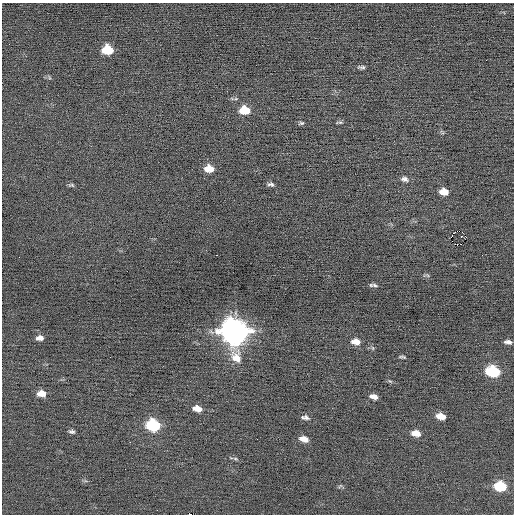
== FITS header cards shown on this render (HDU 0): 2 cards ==
NAXIS1  =                  512 / Axis length
NAXIS2  =                  512 / Axis length

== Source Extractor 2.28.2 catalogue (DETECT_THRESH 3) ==
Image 512 x 512 px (HDU 0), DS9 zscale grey, 1 PNG px = 1 image px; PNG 516 x 516 px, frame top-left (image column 1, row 512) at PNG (2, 3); no overlay
Background -0.0271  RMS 0.71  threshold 2.12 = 3 sigma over >= 5 px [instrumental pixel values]
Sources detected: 37; all 37 listed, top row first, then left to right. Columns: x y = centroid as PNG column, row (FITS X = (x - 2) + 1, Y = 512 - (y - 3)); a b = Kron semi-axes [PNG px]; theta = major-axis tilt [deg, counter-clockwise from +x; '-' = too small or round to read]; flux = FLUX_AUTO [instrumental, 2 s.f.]
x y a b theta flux
107 50 9 7 -7 1500
362 67 9 4 -4 110
245 110 9 7 -4 1000
339 122 10 3 -1 72
301 123 7 4 18 78
209 169 9 7 -3 640
405 179 9 7 -11 180
271 184 9 5 -13 120
71 185 8 4 -10 83
444 192 9 7 -7 470
452 236 2 2 - 39
455 244 3 2 - 170
461 244 2 2 - 26
217 255 3 2 - 370
19 257 2 2 - 43
375 285 10 4 -17 110
234 331 13 11 -63 52000
40 338 8 5 0 240
356 342 11 7 -8 380
508 342 7 4 -8 160
402 357 10 3 -9 76
493 371 10 7 -11 3600
390 381 7 4 -35 71
41 393 9 6 -5 450
374 396 9 5 -13 250
197 409 10 6 -14 430
441 416 8 5 -12 520
305 417 11 6 -10 170
153 425 9 7 -16 3800
72 432 7 5 -10 110
416 433 10 6 -10 460
304 439 9 5 -14 360
235 459 7 4 -9 82
340 486 7 3 37 60
500 486 9 6 -6 2300
157 510 2 2 - 31
189 514 3 2 - 1600
At the frame edge (FLAGS 8, measured only in part): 1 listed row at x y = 189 514